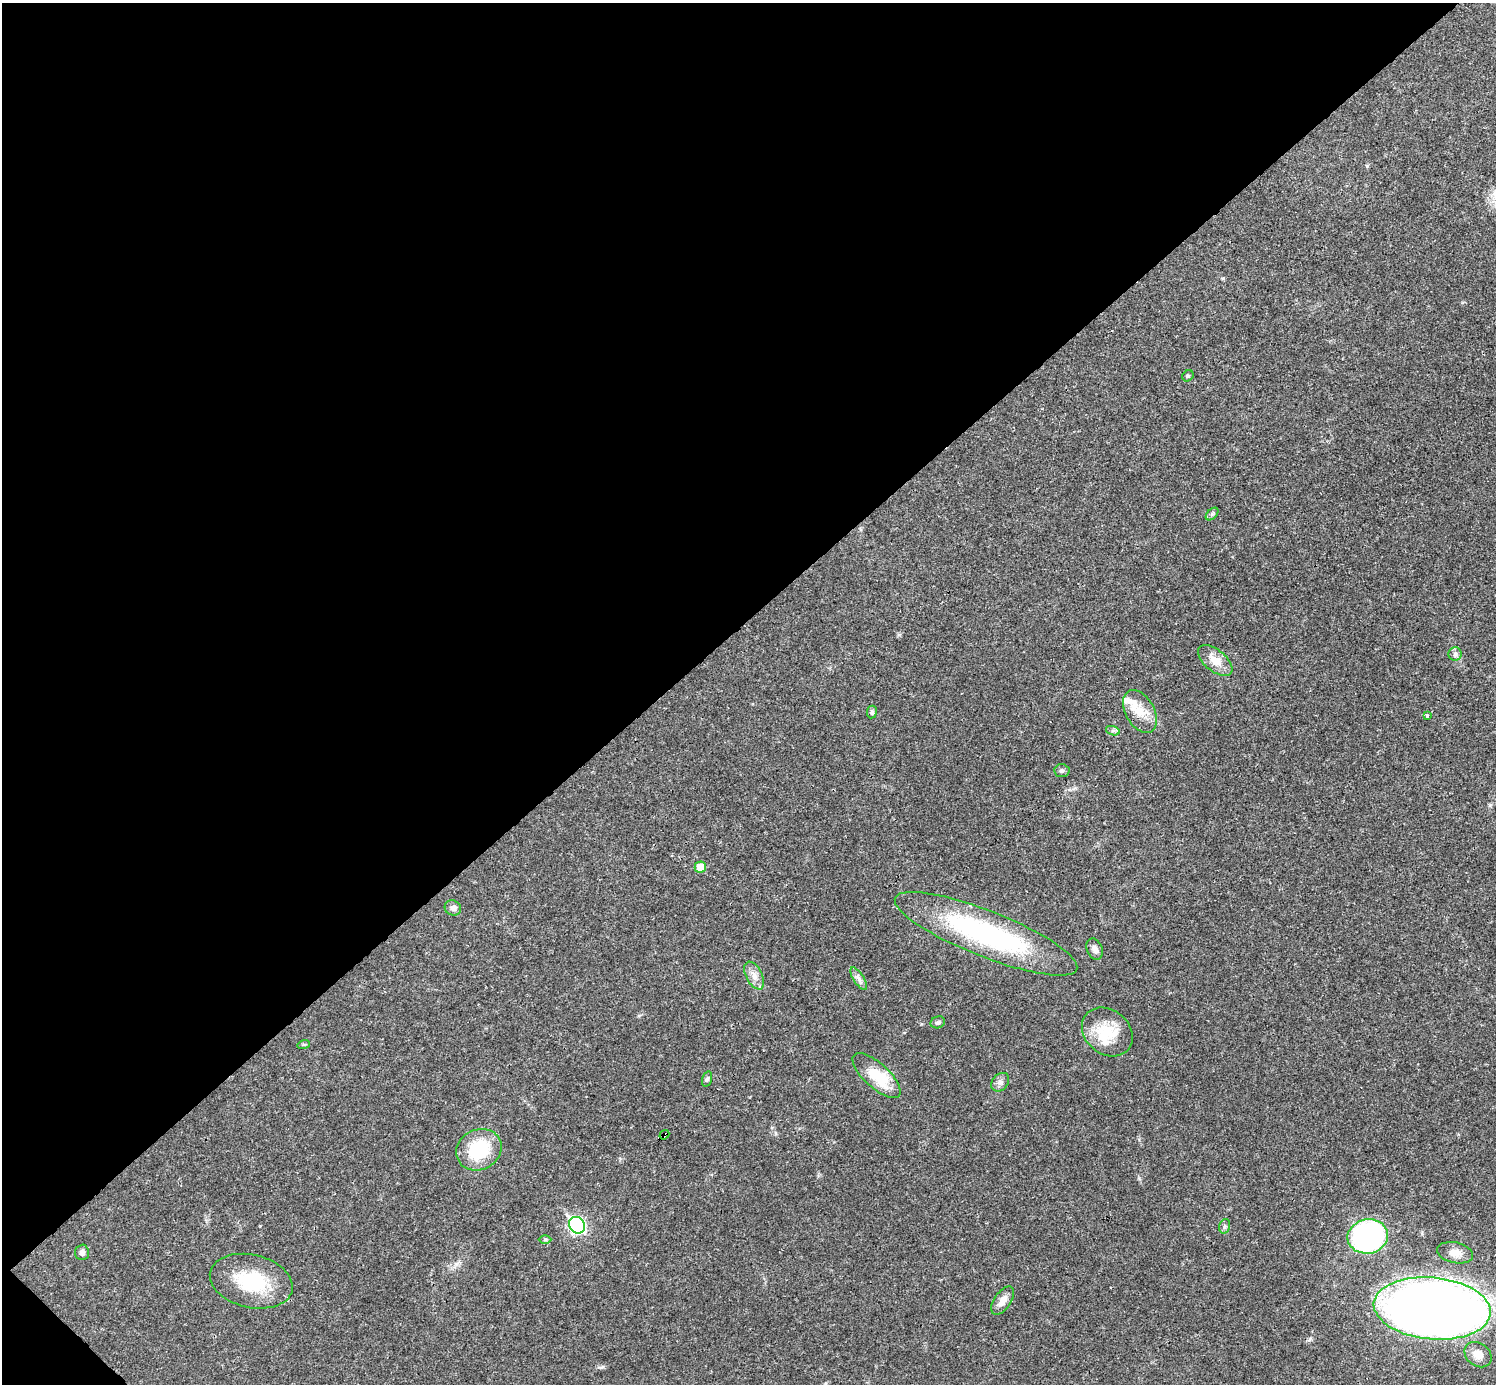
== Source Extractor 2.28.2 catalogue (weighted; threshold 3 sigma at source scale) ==
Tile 5 of 4 x 4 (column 1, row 2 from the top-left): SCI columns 1-1494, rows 2920-4301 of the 5981 x 5981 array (HDU 1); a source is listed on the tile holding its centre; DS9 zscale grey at full resolution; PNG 1498 x 1386 px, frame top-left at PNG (2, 3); each listed source drawn as its Kron ellipse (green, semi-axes under 4 px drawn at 4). Shown black and unused: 45% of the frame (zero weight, under 3 of 4 exposures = <1% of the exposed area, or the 3 px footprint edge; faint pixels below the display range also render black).
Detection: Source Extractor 2.28.2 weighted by HDU 2 'WHT'; one run over the whole footprint, this tile lists its part. Background 0.0211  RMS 0.0023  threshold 0.0102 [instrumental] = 3 sigma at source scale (4.5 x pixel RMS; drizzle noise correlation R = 1.50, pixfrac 1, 0.05/0.05 arcsec/px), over >= 5 px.
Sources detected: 36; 3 inside a brighter listed object's ellipse — not listed separately; the other 33 listed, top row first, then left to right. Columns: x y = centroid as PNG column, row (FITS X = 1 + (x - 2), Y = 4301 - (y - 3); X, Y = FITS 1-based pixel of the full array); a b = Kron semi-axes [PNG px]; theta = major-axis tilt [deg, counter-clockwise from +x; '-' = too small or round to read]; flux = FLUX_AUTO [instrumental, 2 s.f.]
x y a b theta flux
1188 376 6 5 - 0.33
1212 514 7 4 45 0.46
1455 654 6 6 - 0.64
1215 660 20 10 -39 3.1
1140 711 23 14 -61 4.6
872 712 6 5 - 0.58
1427 716 3 3 - 0.44
1113 731 7 4 -18 0.5
1062 771 7 6 - 0.54
700 867 5 5 - 2.7
453 908 8 7 - 1
986 934 98 23 -22 45
1095 949 11 7 -69 1.1
754 976 15 8 -62 1.8
859 979 13 5 -57 1
938 1022 7 5 20 0.52
1107 1032 27 22 -40 7.4
304 1044 6 4 18 0.3
877 1076 30 12 -42 8.6
707 1079 8 5 74 0.46
1000 1082 10 8 47 1
664 1135 5 3 - 0.89
479 1150 23 20 26 13
577 1225 9 7 -49 48
1225 1226 7 5 73 0.51
1368 1236 20 17 10 56
545 1240 6 4 1 0.34
82 1252 8 7 - 0.91
1455 1253 18 10 -12 2.3
251 1281 42 26 -13 14
1003 1301 16 8 56 1.9
1432 1308 58 31 -5 340
1478 1355 15 11 -37 2.6
Overlapping masked pixels (flux is a lower limit): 2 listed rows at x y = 664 1135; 1432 1308
Unlisted compact peaks at least as high as the median listed source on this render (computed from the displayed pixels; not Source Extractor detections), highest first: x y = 1367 166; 602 1367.